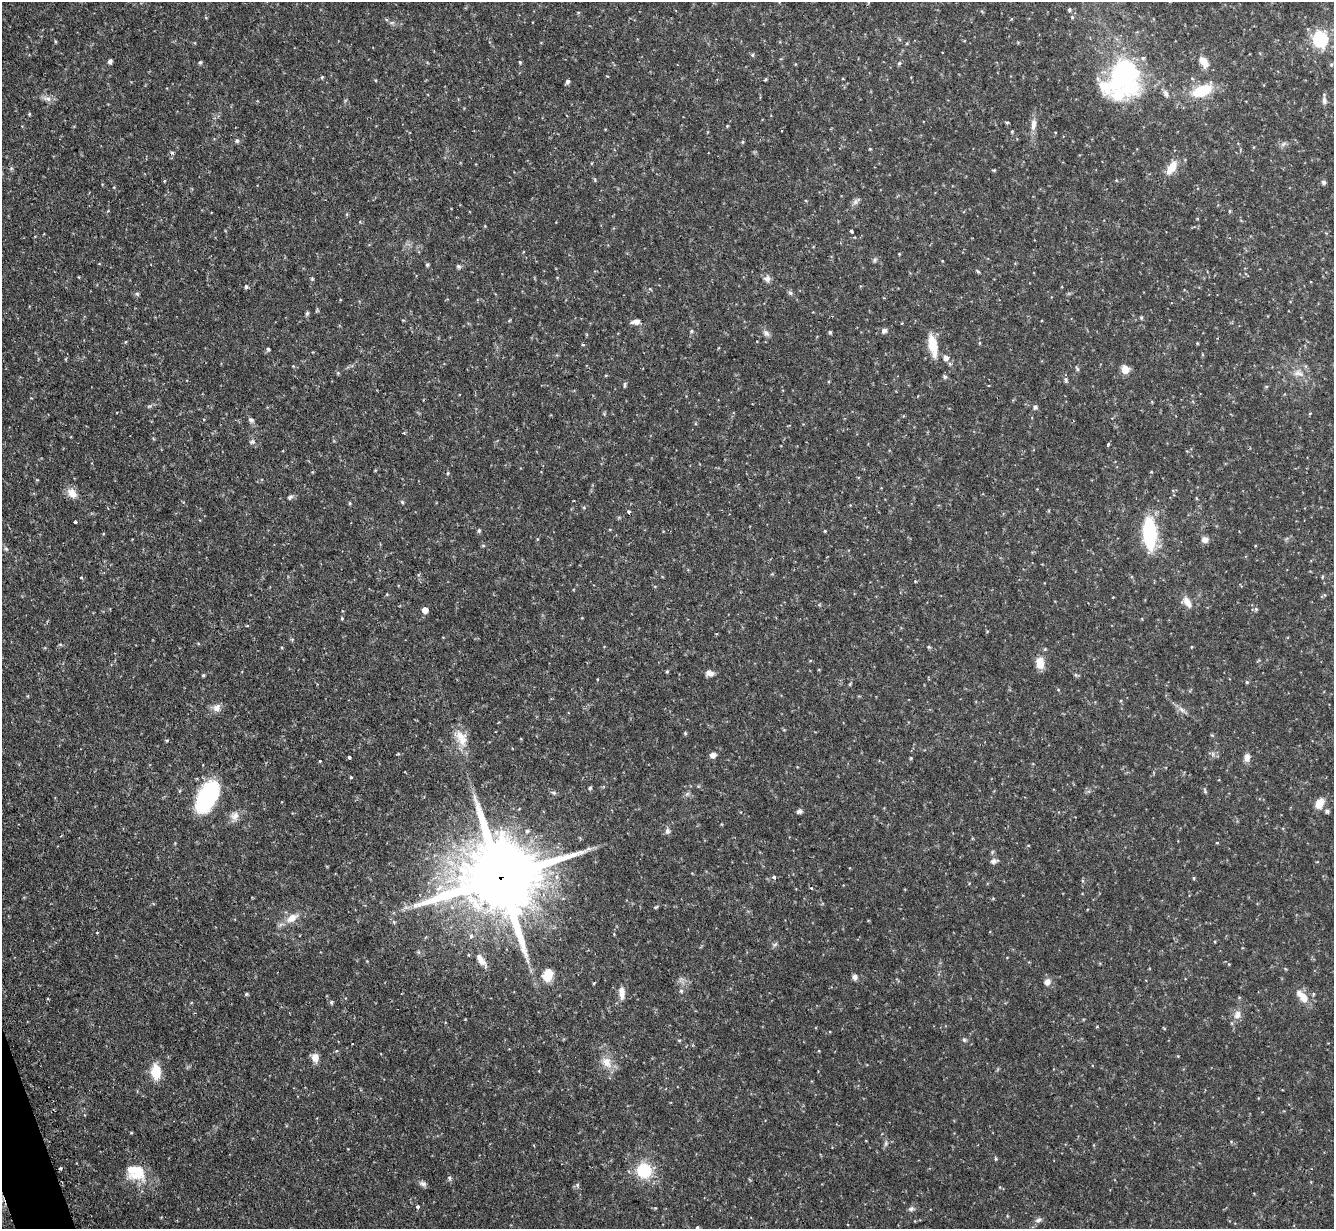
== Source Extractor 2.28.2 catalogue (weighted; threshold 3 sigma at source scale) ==
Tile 7 of 4 x 4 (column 3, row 2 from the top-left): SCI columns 2700-4031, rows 2627-3853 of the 5400 x 5380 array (HDU 1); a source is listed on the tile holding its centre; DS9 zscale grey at full resolution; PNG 1336 x 1231 px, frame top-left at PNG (2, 2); no overlay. Shown black and unused: <1% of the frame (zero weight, under 2 of 3 exposures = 4% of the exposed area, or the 3 px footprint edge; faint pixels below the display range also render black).
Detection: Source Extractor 2.28.2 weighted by HDU 2 'WHT'; one run over the whole footprint, this tile lists its part. Background 0.0818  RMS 0.0055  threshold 0.025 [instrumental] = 3 sigma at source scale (4.5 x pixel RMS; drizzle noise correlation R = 1.50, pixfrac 1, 0.05/0.05 arcsec/px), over >= 5 px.
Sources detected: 198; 3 cosmic-ray / hot-pixel residue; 1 long thin detection or spike segment (spike, bleed or trail) — not listed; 1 inside a brighter listed object's ellipse — not listed separately; the other 193 listed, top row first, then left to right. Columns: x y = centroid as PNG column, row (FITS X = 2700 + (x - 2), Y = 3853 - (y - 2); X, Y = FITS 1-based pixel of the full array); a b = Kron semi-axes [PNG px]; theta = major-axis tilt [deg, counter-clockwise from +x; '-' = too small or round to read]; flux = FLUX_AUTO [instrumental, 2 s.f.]
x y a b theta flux
1069 10 5 4 - 0.97
1072 17 5 4 - 0.67
386 20 5 4 - 0.84
1320 39 7 6 - 110
55 41 4 3 - 0.63
752 55 5 4 - 0.82
110 61 6 5 - 1.3
200 62 5 4 - 0.84
520 62 4 3 - 0.65
1204 62 18 10 -57 5.5
899 63 5 5 - 0.79
1331 65 5 4 - 0.66
322 77 4 4 - 0.68
1123 78 41 31 61 100
375 80 4 3 - 0.4
766 80 3 3 - 0.92
567 82 6 4 62 1.3
1202 91 20 11 20 21
1166 93 10 6 -68 2
47 99 15 6 -19 2.8
29 114 4 4 - 0.6
1007 122 5 3 - 0.6
1033 124 18 7 85 4.1
727 126 4 4 - 0.52
1012 131 4 3 - 0.56
237 140 6 5 - 1.2
1283 144 9 4 36 1.3
870 149 4 4 - 0.47
172 153 6 5 - 0.83
591 163 5 3 - 0.45
11 168 6 5 - 0.84
1172 168 18 9 58 7.7
994 170 5 4 - 0.58
595 180 6 3 -72 0.65
1116 180 5 4 - 0.5
1324 182 5 5 - 1.4
806 201 4 3 - 0.53
856 201 13 5 46 1.9
347 214 5 3 - 0.59
852 231 3 3 - 2.7
35 236 4 2 - 0.36
899 254 4 3 - 0.44
875 260 8 5 55 1.1
943 261 4 3 - 0.51
427 264 5 4 - 0.88
458 266 6 5 - 1
978 272 5 4 - 0.7
312 278 5 3 - 0.55
767 279 9 8 - 2.5
246 286 6 5 - 1
650 289 5 4 - 0.56
790 293 7 5 -23 1.1
137 294 6 5 - 0.88
340 300 4 3 - 0.42
307 313 6 5 - 0.87
1141 317 5 4 - 0.66
636 322 11 6 9 3
902 323 3 3 - 0.53
691 331 5 5 - 0.76
884 331 8 6 42 1.8
830 332 4 4 - 0.96
766 333 10 6 -51 2
126 342 5 3 - 0.49
979 343 5 3 - 0.56
583 345 3 3 - 1.3
933 345 26 9 -80 11
268 349 5 4 - 0.85
946 358 7 6 - 3.1
293 366 4 4 - 0.4
1077 369 7 4 -57 0.82
1125 369 5 5 - 17
1298 373 14 10 -6 4.6
606 375 4 3 - 0.51
945 377 6 5 - 1.2
1066 380 7 5 -86 1.1
625 385 8 3 79 0.96
1266 387 5 3 - 0.57
149 406 6 4 18 0.82
1035 407 6 6 - 1.2
1310 413 4 3 - 0.55
251 420 7 6 - 1.5
404 433 4 3 - 0.61
252 442 8 6 24 1.5
1108 444 7 3 78 0.62
448 473 4 4 - 0.65
72 493 15 10 -43 5.2
290 497 8 5 36 1.3
1196 498 5 3 - 0.48
402 502 6 4 -46 0.75
350 503 5 4 - 0.64
584 507 5 4 - 0.7
629 512 3 3 - 2.7
75 522 3 3 - 1.5
479 531 6 4 -79 0.87
825 531 4 3 - 0.46
1150 533 23 9 -87 60
1205 540 8 7 - 2.9
483 545 6 4 0 0.59
6 549 6 4 -42 0.88
1322 577 5 3 - 0.57
915 581 4 4 - 0.49
387 594 4 4 - 0.56
1187 602 17 9 -55 5
1256 609 6 5 - 0.92
425 610 5 5 - 5.7
342 618 5 4 - 0.6
247 626 4 3 - 0.49
987 631 4 3 - 0.46
60 644 6 4 0 0.65
929 647 5 4 - 0.71
1191 647 4 3 - 0.46
1045 649 4 4 - 0.54
810 661 5 3 - 0.42
1040 663 13 9 -87 7.3
667 671 4 4 - 0.56
710 673 9 6 -10 3.1
203 675 5 4 - 0.71
1076 675 6 5 - 0.84
1247 682 5 4 - 0.66
850 684 5 3 - 0.58
217 708 12 10 45 3.4
1182 709 11 6 -41 2.3
685 733 5 4 - 0.63
461 738 25 14 -68 9.9
167 740 5 3 - 0.65
713 755 6 6 - 2.8
349 757 3 3 - 3.9
1247 757 10 8 -87 3
911 758 4 4 - 0.5
320 761 3 3 - 0.44
351 777 4 3 - 0.58
698 786 6 4 -18 0.65
590 788 5 4 - 0.99
1205 791 7 4 -72 0.89
553 793 8 5 -20 1.1
687 794 7 4 19 1
207 797 31 17 61 59
1319 803 12 9 56 6.4
799 811 7 5 15 1.4
1327 811 6 6 - 1.1
235 816 13 11 -90 4
527 831 6 5 - 1.1
667 831 8 6 89 1.8
1217 843 3 3 - 0.49
992 852 6 4 71 0.69
994 861 9 6 7 2.1
774 877 4 4 - 1
500 878 32 19 15 9100
1194 878 4 4 - 0.61
406 907 7 4 -19 1.2
656 907 6 4 23 0.66
292 918 18 9 31 6.6
394 922 6 5 - 0.87
97 932 4 3 - 0.39
614 934 4 3 - 0.4
471 936 4 3 - 2.5
775 944 8 4 37 1
481 960 19 7 -55 4.8
548 975 12 8 67 13
855 977 7 6 - 1.9
1047 982 8 8 - 3.2
594 983 4 3 - 0.67
681 991 5 5 - 0.98
622 993 18 8 -87 4.5
246 994 5 4 - 0.79
1313 994 5 3 - 0.6
1302 996 20 9 -49 7.2
331 1002 6 5 - 0.82
1237 1015 11 9 75 3.9
1164 1028 5 3 - 0.43
679 1040 4 4 - 0.58
964 1040 6 5 - 0.95
352 1044 2 2 - 0.49
1178 1056 3 3 - 0.4
315 1058 11 9 -76 3.8
607 1062 18 12 -54 7.3
156 1072 20 12 -90 9.7
131 1133 4 3 - 0.52
1231 1141 5 3 - 0.55
886 1143 8 5 83 1.3
996 1159 5 4 - 0.72
61 1168 4 3 - 0.66
138 1170 31 16 -79 14
644 1170 12 11 - 30
449 1178 6 5 - 1
423 1184 10 6 -26 1.8
577 1185 6 4 48 0.96
1000 1187 5 3 - 0.45
417 1207 4 3 - 1.5
655 1208 4 3 - 0.47
911 1209 8 6 24 1.5
1038 1220 9 7 21 1.7
697 1228 6 6 - 1.1
Overlapping masked pixels (flux is a lower limit): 1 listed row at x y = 500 878
Isophote crosses this tile's border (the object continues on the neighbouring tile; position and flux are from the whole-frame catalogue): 1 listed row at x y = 697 1228